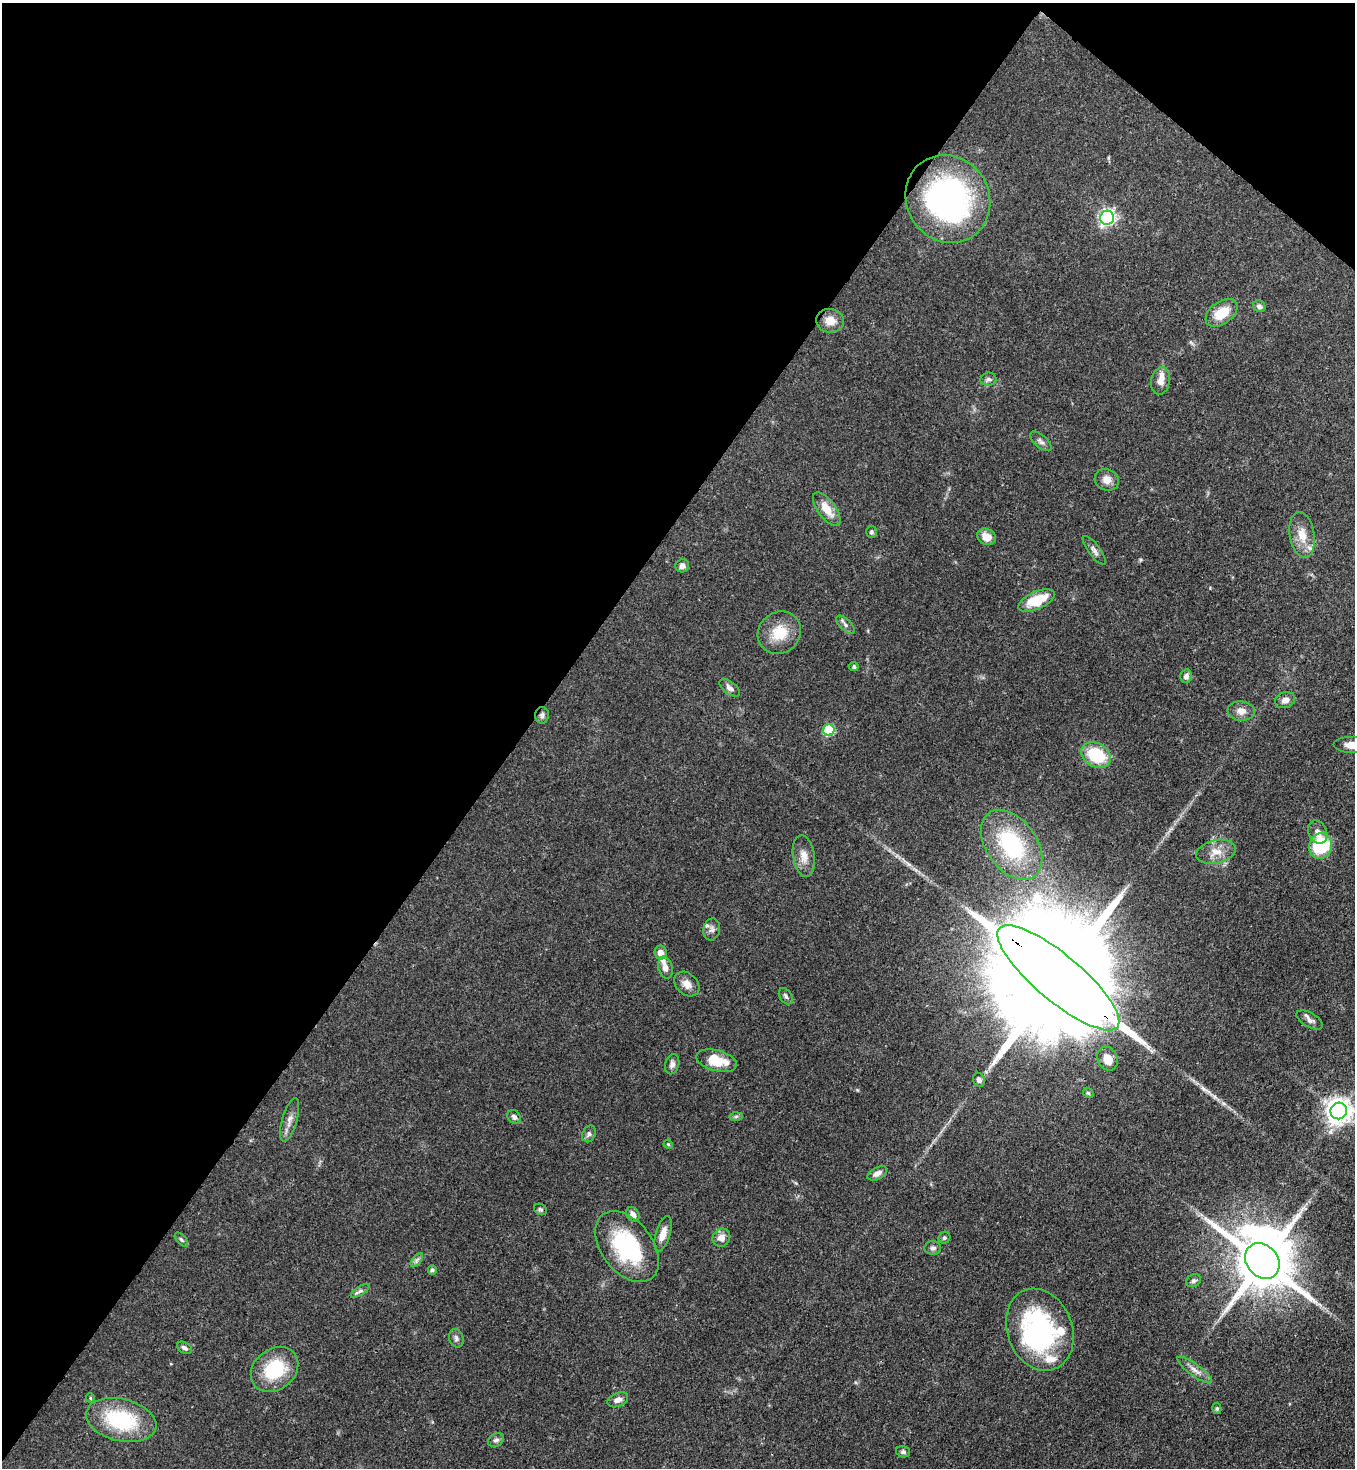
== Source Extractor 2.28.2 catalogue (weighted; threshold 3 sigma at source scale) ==
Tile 2 of 4 x 4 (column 2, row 1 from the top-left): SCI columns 1581-2933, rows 4456-5921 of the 6004 x 5982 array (HDU 1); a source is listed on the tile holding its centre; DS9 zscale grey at full resolution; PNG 1357 x 1470 px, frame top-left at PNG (2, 3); each listed source drawn as its Kron ellipse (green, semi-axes under 4 px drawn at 4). Shown black and unused: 41% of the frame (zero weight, under 3 of 4 exposures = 7% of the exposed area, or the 3 px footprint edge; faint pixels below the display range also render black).
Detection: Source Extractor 2.28.2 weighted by HDU 2 'WHT'; one run over the whole footprint, this tile lists its part. Background 0.0862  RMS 0.0038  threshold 0.0173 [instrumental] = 3 sigma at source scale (4.5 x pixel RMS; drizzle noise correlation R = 1.50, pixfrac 1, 0.05/0.05 arcsec/px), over >= 5 px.
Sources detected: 80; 1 inside a brighter object's white glare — neither listed nor drawn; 4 inside a brighter listed object's ellipse — not listed separately; the other 75 listed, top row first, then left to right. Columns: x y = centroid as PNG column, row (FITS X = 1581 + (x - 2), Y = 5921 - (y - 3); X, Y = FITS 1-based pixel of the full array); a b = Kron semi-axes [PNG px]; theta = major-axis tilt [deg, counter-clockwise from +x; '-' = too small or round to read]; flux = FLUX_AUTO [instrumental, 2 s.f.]
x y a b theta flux
948 199 45 41 -57 94
1107 218 7 6 - 110
1259 306 6 5 - 1.3
1221 313 18 11 35 8.5
830 321 14 12 -6 4.5
988 379 8 6 8 1.1
1160 381 14 9 79 2.9
1041 441 13 6 -41 1.5
1107 480 12 10 -23 3.3
827 509 20 9 -53 6.1
871 532 6 5 - 0.75
1302 535 23 12 -80 6.4
987 537 10 7 -25 4.7
1094 550 17 6 -53 1.7
682 566 7 6 - 2
1036 601 19 8 24 12
845 625 12 5 -44 1.4
779 633 22 20 37 10
854 666 5 4 - 0.85
1186 676 7 5 77 1.6
730 688 12 6 -39 1.6
1285 700 10 8 20 2.2
1241 711 13 9 -6 3
542 715 8 7 - 1.2
829 730 6 5 - 28
1354 745 20 8 0 6.2
1096 755 16 12 -30 18
1318 832 12 9 -65 2.4
1011 845 39 25 -54 36
1320 846 13 11 65 24
1216 852 20 11 13 5.1
804 856 21 11 -81 4.2
712 929 11 8 80 1.7
661 952 7 6 - 2.7
665 967 11 7 -75 2.6
1058 978 77 23 -40 26000
687 984 14 10 -42 3.3
786 996 9 6 -57 1.1
1309 1020 14 7 -30 1.9
1108 1059 12 9 -66 4.8
717 1061 21 10 -15 10
672 1064 10 7 73 1.6
979 1080 7 6 - 1.3
1088 1093 6 4 -45 0.58
1339 1111 8 8 - 410
736 1116 7 4 2 0.67
514 1117 7 6 - 1.4
290 1120 22 7 74 2.9
589 1134 9 6 64 1.3
668 1144 5 3 - 0.34
877 1173 10 6 27 2
540 1209 7 5 -30 0.73
633 1214 8 6 -58 2.2
663 1234 18 7 73 3.8
721 1238 9 8 - 2.9
944 1238 6 5 - 0.77
181 1240 8 4 -49 0.71
627 1247 40 25 -52 36
933 1248 8 7 - 1.3
417 1260 8 4 53 0.95
1262 1261 19 15 -50 3100
432 1270 5 4 - 0.89
1193 1281 8 6 26 0.92
360 1291 11 4 33 1.1
1040 1330 42 32 -69 60
456 1338 9 7 -74 1.3
184 1348 8 5 -31 1.2
274 1369 25 20 38 19
1195 1370 21 6 -36 2.5
90 1398 5 4 - 0.46
618 1400 11 7 23 2.2
1217 1409 5 4 - 0.62
121 1420 36 21 -14 30
496 1440 8 6 33 1.2
903 1452 7 5 -15 0.88
Overlapping masked pixels (flux is a lower limit): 2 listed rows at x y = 542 715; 1058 978
Isophote crosses this tile's border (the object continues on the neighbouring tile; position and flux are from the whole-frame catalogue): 1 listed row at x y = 1354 745